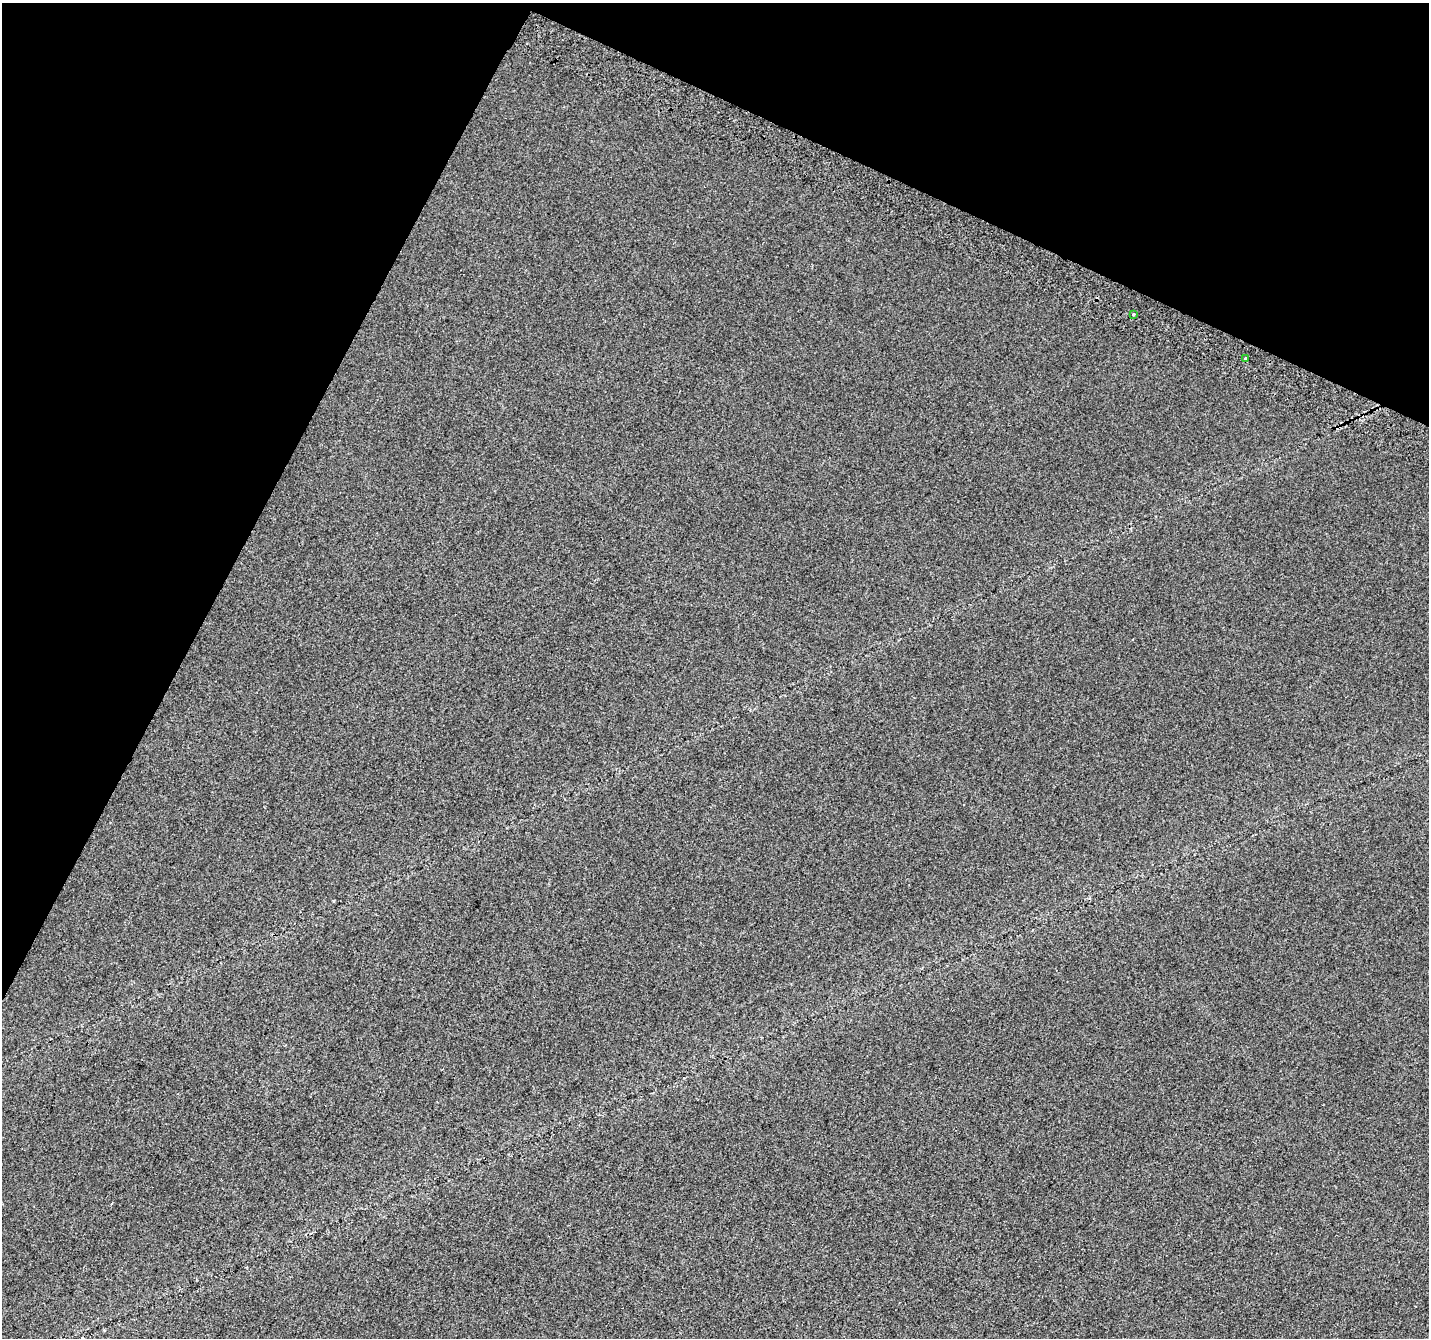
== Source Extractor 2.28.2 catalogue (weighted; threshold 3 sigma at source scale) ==
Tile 2 of 4 x 4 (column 2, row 1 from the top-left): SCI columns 1453-2879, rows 4318-5653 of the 5751 x 5894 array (HDU 1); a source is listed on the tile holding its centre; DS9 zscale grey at full resolution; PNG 1431 x 1340 px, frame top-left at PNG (2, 3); each listed source drawn as its Kron ellipse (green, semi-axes under 4 px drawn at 4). Shown black and unused: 24% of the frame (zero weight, under 2 of 3 exposures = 2% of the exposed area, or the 3 px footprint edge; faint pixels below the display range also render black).
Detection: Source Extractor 2.28.2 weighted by HDU 2 'WHT'; one run over the whole footprint, this tile lists its part. Background 0.00195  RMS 0.0072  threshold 0.0326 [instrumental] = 3 sigma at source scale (4.5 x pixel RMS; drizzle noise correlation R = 1.50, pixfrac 1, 0.0396/0.0396 arcsec/px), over >= 5 px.
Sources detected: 4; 2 cosmic-ray / hot-pixel residue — neither listed nor drawn; the other 2 listed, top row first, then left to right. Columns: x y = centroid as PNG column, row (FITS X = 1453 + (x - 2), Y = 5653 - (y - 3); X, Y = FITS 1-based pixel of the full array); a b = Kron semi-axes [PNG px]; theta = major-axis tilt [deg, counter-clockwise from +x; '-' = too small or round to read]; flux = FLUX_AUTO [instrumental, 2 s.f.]
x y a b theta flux
1133 314 3 3 - 3.1
1246 358 4 3 - 1.7